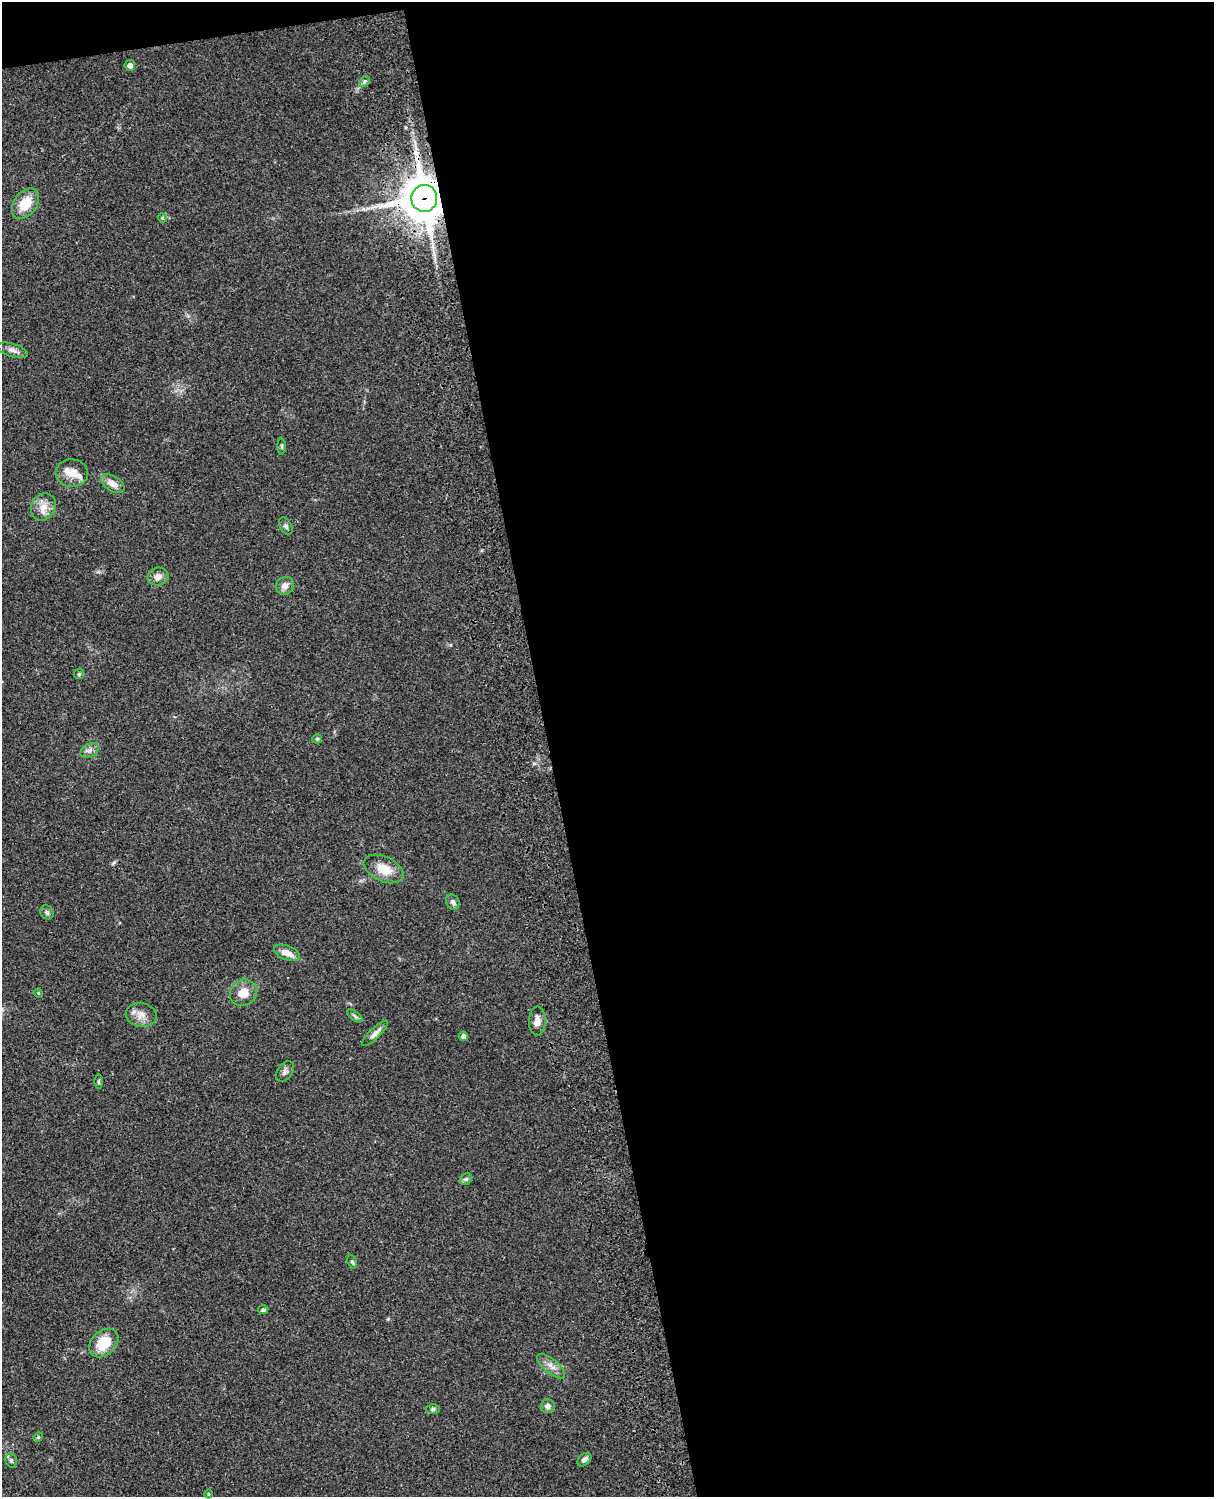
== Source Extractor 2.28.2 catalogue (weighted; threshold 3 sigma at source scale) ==
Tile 4 of 4 x 3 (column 4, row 1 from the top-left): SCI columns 3758-4969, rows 3269-4763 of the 5088 x 4927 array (HDU 1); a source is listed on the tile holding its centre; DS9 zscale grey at full resolution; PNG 1216 x 1499 px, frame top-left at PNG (2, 2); each listed source drawn as its Kron ellipse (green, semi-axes under 4 px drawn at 4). Shown black and unused: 56% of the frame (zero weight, under 3 of 4 exposures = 6% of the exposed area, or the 3 px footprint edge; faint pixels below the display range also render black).
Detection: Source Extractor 2.28.2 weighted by HDU 2 'WHT'; one run over the whole footprint, this tile lists its part. Background 0.0925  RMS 0.0062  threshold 0.0279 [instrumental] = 3 sigma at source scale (4.5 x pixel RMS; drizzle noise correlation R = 1.50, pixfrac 1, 0.05/0.05 arcsec/px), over >= 5 px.
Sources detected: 42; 2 inside a brighter listed object's ellipse — not listed separately; the other 40 listed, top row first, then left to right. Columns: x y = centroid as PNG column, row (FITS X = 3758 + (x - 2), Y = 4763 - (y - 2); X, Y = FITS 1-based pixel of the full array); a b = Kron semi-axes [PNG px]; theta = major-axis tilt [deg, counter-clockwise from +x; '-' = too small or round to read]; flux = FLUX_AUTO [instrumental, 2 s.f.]
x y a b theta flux
130 65 5 5 - 3.6
364 82 6 4 48 1.2
424 198 13 13 - 2400
26 204 17 11 54 12
162 218 5 4 - 0.81
13 350 16 6 -16 3
282 446 8 4 89 0.88
72 473 16 14 -7 6.7
113 484 13 7 -32 5.6
43 507 14 12 58 6.4
286 526 9 6 -61 1.5
158 577 10 9 - 3.8
285 586 9 8 - 3.7
79 674 5 5 - 0.79
317 739 5 4 - 0.77
90 750 10 6 30 2.4
384 869 21 12 -24 10
453 902 8 6 -59 1.7
47 912 7 6 - 1.5
287 953 14 7 -22 5.4
38 993 5 3 - 0.55
243 993 14 12 41 8.4
141 1015 15 12 -11 5.5
355 1016 9 4 -36 1.3
537 1021 15 8 89 4.4
375 1033 17 5 44 3
463 1036 4 4 - 2.4
285 1071 12 7 54 2.3
99 1081 7 3 89 0.89
466 1179 6 5 - 1.2
352 1262 7 4 -69 1
263 1310 5 4 - 1.4
104 1343 16 12 43 16
551 1366 17 7 -40 4.2
548 1406 7 7 - 2.8
433 1409 6 5 - 1.2
38 1437 5 4 - 0.86
11 1460 7 5 -75 1.3
584 1460 8 5 44 2.5
208 1494 4 3 - 0.54
Overlapping masked pixels (flux is a lower limit): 1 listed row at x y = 424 198